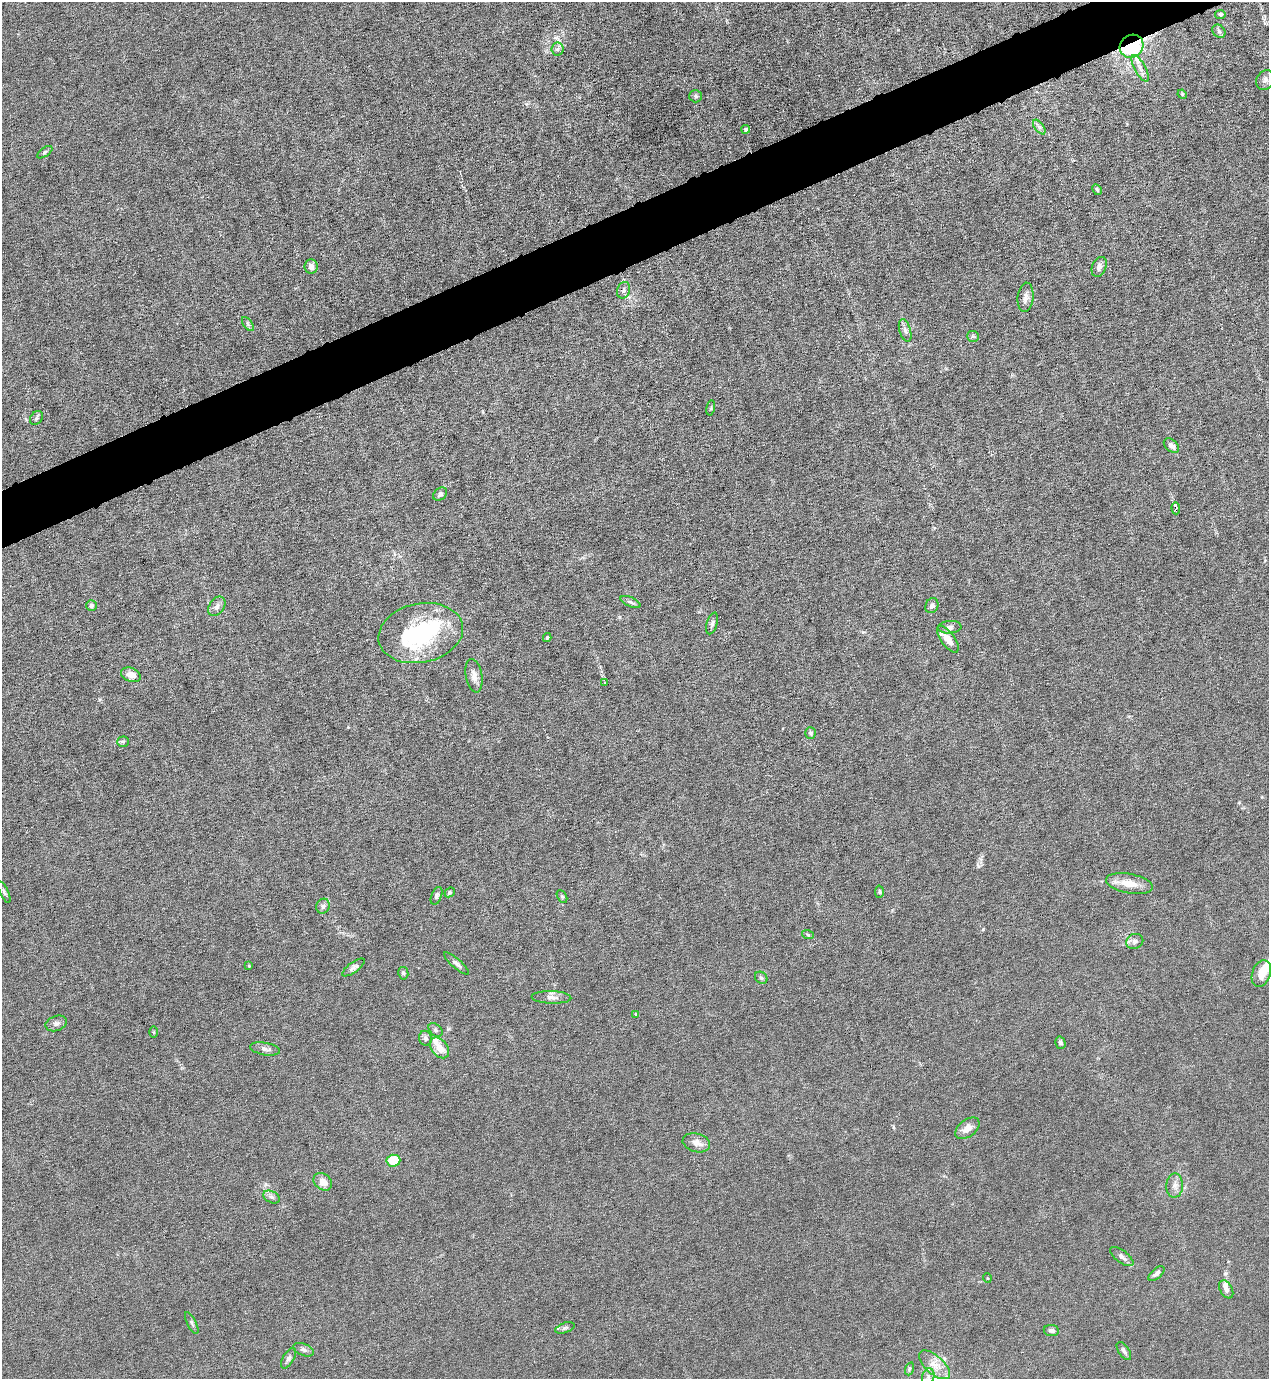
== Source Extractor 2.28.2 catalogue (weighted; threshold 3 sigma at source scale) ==
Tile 10 of 4 x 4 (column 2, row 3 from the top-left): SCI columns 1544-2810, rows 1377-2753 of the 5490 x 5506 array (HDU 1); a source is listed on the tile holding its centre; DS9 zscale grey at full resolution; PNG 1271 x 1381 px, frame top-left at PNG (2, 2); each listed source drawn as its Kron ellipse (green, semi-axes under 4 px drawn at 4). Shown black and unused: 4% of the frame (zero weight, under 6 of 12 exposures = <1% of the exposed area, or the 3 px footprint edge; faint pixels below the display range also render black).
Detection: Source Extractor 2.28.2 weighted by HDU 2 'WHT'; one run over the whole footprint, this tile lists its part. Background 0.017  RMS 0.0031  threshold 0.0129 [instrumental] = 3 sigma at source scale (4.09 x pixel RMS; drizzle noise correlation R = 1.36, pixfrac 0.8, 0.05/0.05 arcsec/px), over >= 5 px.
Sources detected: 87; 1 inside a brighter object's white glare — neither listed nor drawn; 5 inside a brighter listed object's ellipse — not listed separately; the other 81 listed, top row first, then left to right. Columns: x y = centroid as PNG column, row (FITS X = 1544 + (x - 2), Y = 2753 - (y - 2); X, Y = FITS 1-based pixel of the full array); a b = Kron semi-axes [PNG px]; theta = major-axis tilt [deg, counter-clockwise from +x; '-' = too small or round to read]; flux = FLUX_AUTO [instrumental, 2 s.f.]
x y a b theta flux
1220 14 5 4 - 0.78
1219 31 7 6 - 0.73
1132 46 12 11 - 58
557 49 6 6 - 0.7
1140 68 15 5 -62 1.4
1265 80 10 8 57 1.3
1182 94 5 3 - 0.28
696 96 6 6 - 0.62
1039 127 8 4 -53 0.79
746 129 4 4 - 0.48
45 152 9 4 36 0.52
1097 190 6 4 -62 0.47
311 267 7 6 - 1.7
1099 267 10 7 68 1.2
624 290 8 6 70 0.91
1026 297 15 8 85 1.7
248 324 8 4 -54 0.55
905 330 11 5 -74 1.1
973 336 6 5 - 0.48
711 408 7 3 78 0.36
36 418 7 6 - 0.6
1171 446 9 6 -40 1.4
440 494 8 5 38 0.78
1176 508 6 3 -87 4.6
630 602 11 4 -24 0.77
91 606 5 5 - 0.72
217 606 11 7 55 1.3
932 606 8 6 63 0.98
712 623 11 5 74 0.86
950 627 11 6 3 0.98
421 633 43 29 12 30
547 638 4 3 - 0.4
948 639 15 6 -53 3.4
131 675 10 7 -23 2.5
474 676 17 8 -80 2.1
605 683 3 3 - 2.3
810 733 6 5 - 0.63
123 742 6 5 - 0.48
1129 884 24 10 -11 4.5
4 892 11 4 -65 0.59
450 892 5 4 - 0.47
879 892 6 4 86 0.41
436 896 9 5 68 0.75
562 897 7 4 -63 0.49
323 906 7 6 - 0.96
808 935 6 3 -19 0.36
1135 941 9 7 22 0.98
456 963 16 4 -40 1
249 966 4 3 - 0.23
353 967 13 5 37 1
403 973 6 5 - 0.57
1261 973 14 9 71 4.1
761 978 7 5 -43 0.59
552 997 20 6 -2 1.5
636 1014 4 3 - 0.44
56 1023 11 7 18 1.2
435 1030 8 5 -43 0.6
153 1032 6 4 -90 0.33
425 1038 7 6 - 0.91
1060 1043 6 5 - 0.76
439 1048 12 8 -51 3.4
265 1049 15 6 -10 1.3
967 1128 14 8 38 2.5
696 1143 14 9 -15 2
393 1161 7 6 - 8.5
323 1182 10 8 -37 2.7
1175 1186 12 8 88 1.7
271 1197 9 5 -26 0.82
1122 1257 14 6 -37 1.2
1156 1274 10 5 42 0.99
987 1278 5 3 - 0.2
1226 1289 10 6 -60 1.2
192 1323 12 4 -63 0.66
565 1328 10 5 19 0.64
1051 1330 8 5 -7 0.84
303 1350 11 6 -21 1
1124 1351 10 5 -55 0.87
288 1358 11 5 59 0.91
934 1365 19 9 -42 3.6
909 1369 6 4 72 0.46
928 1376 8 6 71 1.1
Overlapping masked pixels (flux is a lower limit): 2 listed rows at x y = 1132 46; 1176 508
Unlisted compact peaks at least as high as the median listed source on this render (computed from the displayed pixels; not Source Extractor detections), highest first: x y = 983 929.